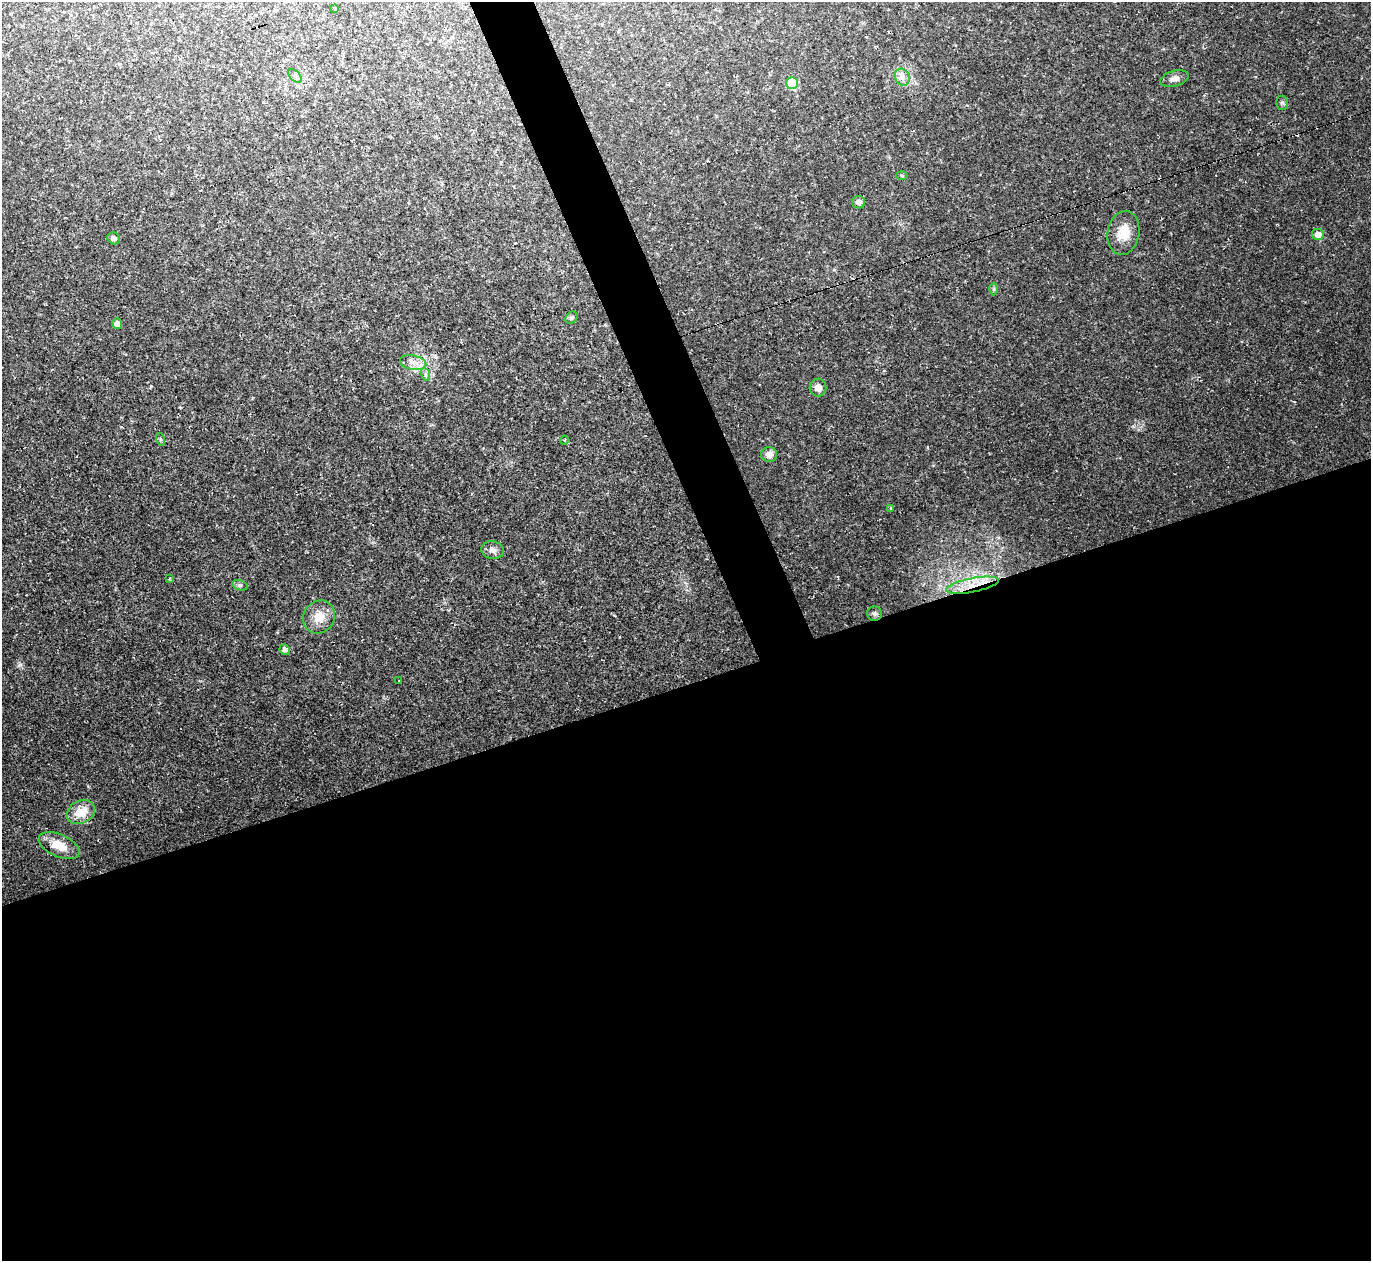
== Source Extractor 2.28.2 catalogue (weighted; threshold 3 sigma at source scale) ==
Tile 15 of 4 x 4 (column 3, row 4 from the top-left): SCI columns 2737-4105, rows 275-1533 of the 5473 x 5459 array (HDU 1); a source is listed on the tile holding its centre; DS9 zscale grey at full resolution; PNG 1373 x 1263 px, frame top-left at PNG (2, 2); each listed source drawn as its Kron ellipse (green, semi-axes under 4 px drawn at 4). Shown black and unused: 48% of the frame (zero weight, under 2 of 3 exposures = <1% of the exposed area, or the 3 px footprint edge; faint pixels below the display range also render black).
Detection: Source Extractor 2.28.2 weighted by HDU 2 'WHT'; one run over the whole footprint, this tile lists its part. Background 0.0498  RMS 0.0071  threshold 0.0321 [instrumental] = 3 sigma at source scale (4.5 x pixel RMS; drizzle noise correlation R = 1.50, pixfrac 1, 0.05/0.05 arcsec/px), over >= 5 px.
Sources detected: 43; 11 cosmic-ray / hot-pixel residue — neither listed nor drawn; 1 inside a brighter listed object's ellipse — not listed separately; the other 31 listed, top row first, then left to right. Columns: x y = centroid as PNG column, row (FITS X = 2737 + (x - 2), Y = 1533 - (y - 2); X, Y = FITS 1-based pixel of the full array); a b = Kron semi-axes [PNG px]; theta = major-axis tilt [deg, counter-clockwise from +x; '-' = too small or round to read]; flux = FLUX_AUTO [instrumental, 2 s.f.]
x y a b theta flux
335 8 4 4 - 0.73
295 76 8 5 -45 1.9
902 77 9 7 -63 3.7
1174 78 14 7 15 4.3
792 83 6 5 - 32
1282 103 7 6 - 1.4
902 176 5 3 - 0.82
859 202 6 6 - 3
1123 233 22 16 80 14
1318 234 6 5 - 7.6
114 238 6 5 - 3.1
994 289 6 4 89 1
571 318 7 5 42 1.7
117 324 5 5 - 3.1
413 363 13 7 -13 5.5
425 374 7 4 -72 1.5
818 388 9 8 - 5.1
160 439 6 4 -72 1
564 440 4 4 - 0.82
769 455 8 7 - 4.1
891 508 3 3 - 0.67
492 550 11 8 -13 3.7
169 579 3 3 - 1.1
240 585 8 5 -18 1.5
972 585 27 7 11 13
875 614 7 7 - 1.9
319 617 17 15 54 11
285 650 5 5 - 2.9
399 681 2 2 - 0.63
81 812 14 11 28 13
59 846 22 11 -24 14
Overlapping masked pixels (flux is a lower limit): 1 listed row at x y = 972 585
Unlisted compact peaks at least as high as the median listed source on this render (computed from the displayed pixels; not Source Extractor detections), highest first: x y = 19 665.